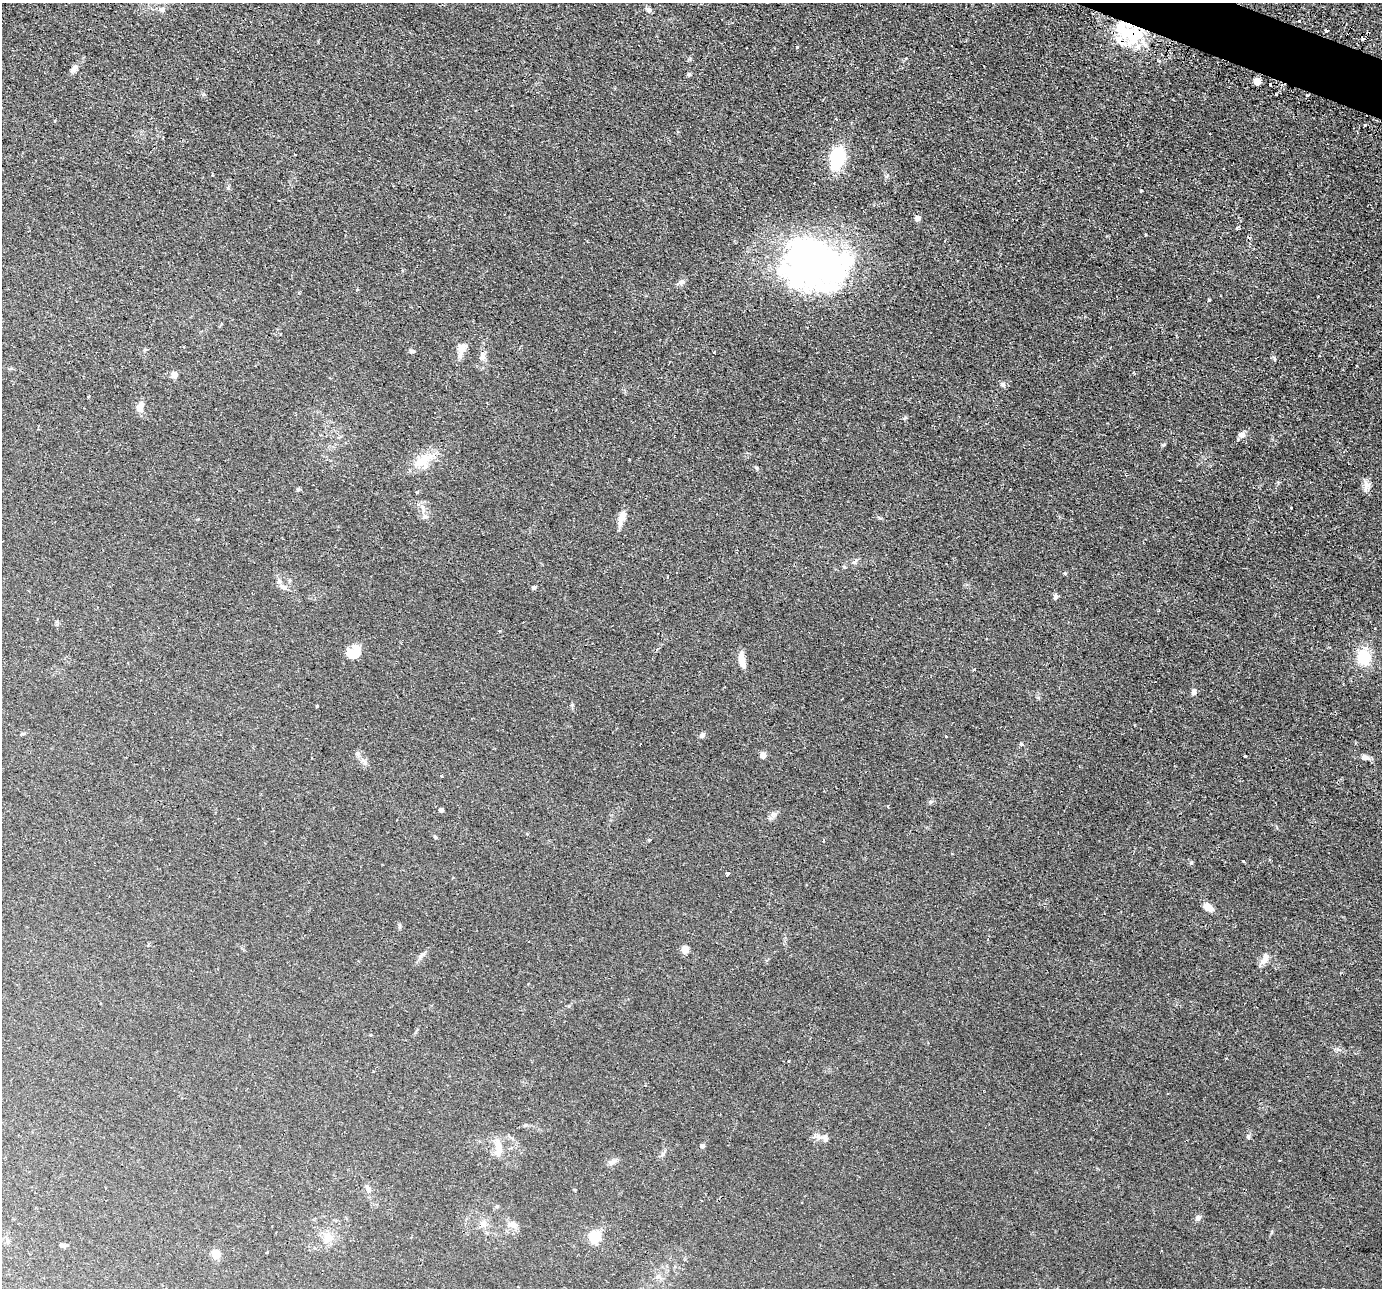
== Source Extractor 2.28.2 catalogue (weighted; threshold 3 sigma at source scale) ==
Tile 10 of 4 x 4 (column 2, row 3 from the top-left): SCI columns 1410-2789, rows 1582-2867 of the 5579 x 5601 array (HDU 1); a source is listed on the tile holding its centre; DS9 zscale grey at full resolution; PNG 1384 x 1290 px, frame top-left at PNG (2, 3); no overlay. Shown black and unused: <1% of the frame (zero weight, under 2 of 3 exposures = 3% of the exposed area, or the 3 px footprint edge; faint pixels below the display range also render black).
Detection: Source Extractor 2.28.2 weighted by HDU 2 'WHT'; one run over the whole footprint, this tile lists its part. Background 0.0305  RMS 0.0054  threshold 0.0242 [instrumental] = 3 sigma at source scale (4.5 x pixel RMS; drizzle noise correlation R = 1.50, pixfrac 1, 0.05/0.05 arcsec/px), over >= 5 px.
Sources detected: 100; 5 inside a brighter object's white glare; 8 cosmic-ray / hot-pixel residue — not listed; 2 inside a brighter listed object's ellipse — not listed separately; the other 85 listed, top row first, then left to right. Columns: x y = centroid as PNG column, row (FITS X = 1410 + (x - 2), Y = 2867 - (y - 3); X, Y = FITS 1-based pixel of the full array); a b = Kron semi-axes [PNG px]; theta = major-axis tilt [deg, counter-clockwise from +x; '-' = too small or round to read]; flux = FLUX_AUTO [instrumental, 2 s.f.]
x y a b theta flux
162 10 8 6 -1 1.7
649 10 7 6 - 1.8
1299 21 3 3 - 0.88
1126 33 38 19 -43 31
797 47 3 3 - 0.85
74 69 14 6 47 2.3
689 74 6 4 77 0.86
1257 82 5 5 - 5
1276 94 3 3 - 0.96
1307 95 4 2 - 0.55
1365 125 3 3 - 0.72
837 158 24 15 75 29
212 175 3 3 - 1.1
1141 191 3 2 - 0.7
917 218 7 6 - 2
1237 228 4 3 - 0.97
1145 235 3 2 - 0.43
810 261 83 39 -8 200
681 282 8 7 - 1.8
461 349 18 11 80 4.9
412 351 8 5 -9 0.97
482 357 8 7 - 2.1
1274 359 9 3 -67 0.73
1133 372 3 3 - 0.55
174 375 5 4 - 9.3
1003 385 7 6 - 1.4
88 396 3 3 - 0.75
140 407 14 7 65 4.2
1242 435 10 8 -6 2.2
425 458 32 12 16 11
756 468 6 4 -89 0.63
1126 475 3 2 - 0.51
1366 486 15 9 67 3
298 489 6 4 -46 0.73
417 492 4 3 - 0.78
1291 508 3 2 - 0.61
423 509 11 5 -72 2.6
622 518 19 8 72 4.9
667 577 4 2 - 0.53
283 587 12 7 -28 2.6
534 587 4 4 - 1
1055 596 7 6 - 1.3
351 653 14 10 -44 7.2
1364 657 14 12 -79 19
742 660 17 7 -77 5.3
974 669 4 3 - 0.44
1194 692 7 6 - 1.6
317 706 3 2 - 0.61
702 735 7 6 - 1.4
946 736 3 2 - 0.61
1021 744 5 5 - 0.79
357 753 7 4 -72 1
763 755 6 6 - 3.2
1245 756 3 3 - 6.3
1365 757 12 7 -12 2.5
364 761 10 5 -55 1.7
441 810 4 4 - 2.2
774 814 8 5 30 1.6
435 837 6 4 -29 0.7
1243 861 3 3 - 0.5
1191 863 5 4 - 0.66
727 874 4 3 - 4
1208 907 11 7 -34 5.2
399 926 7 4 -88 0.82
685 949 5 5 - 15
420 957 7 4 71 1.1
1265 959 18 8 61 4
789 1061 3 3 - 0.49
818 1136 14 5 -43 2.3
1248 1136 7 5 -74 1
702 1146 5 5 - 1.3
498 1149 25 9 -88 6.5
663 1154 6 4 -18 0.85
613 1162 12 6 27 2.2
368 1189 12 6 -66 2.4
497 1206 6 4 18 0.69
1198 1218 7 6 - 1.9
484 1223 10 8 -74 2.9
512 1224 13 9 -19 3.4
595 1237 5 5 - 64
328 1238 17 13 57 7
63 1245 10 4 -1 1.3
267 1252 4 2 - 0.65
215 1253 9 8 - 5.8
658 1276 6 6 - 1.5
Overlapping masked pixels (flux is a lower limit): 1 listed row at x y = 1126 33
Unlisted compact peaks at least as high as the median listed source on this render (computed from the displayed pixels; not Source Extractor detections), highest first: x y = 1209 300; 905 418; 649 840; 930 802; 228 188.